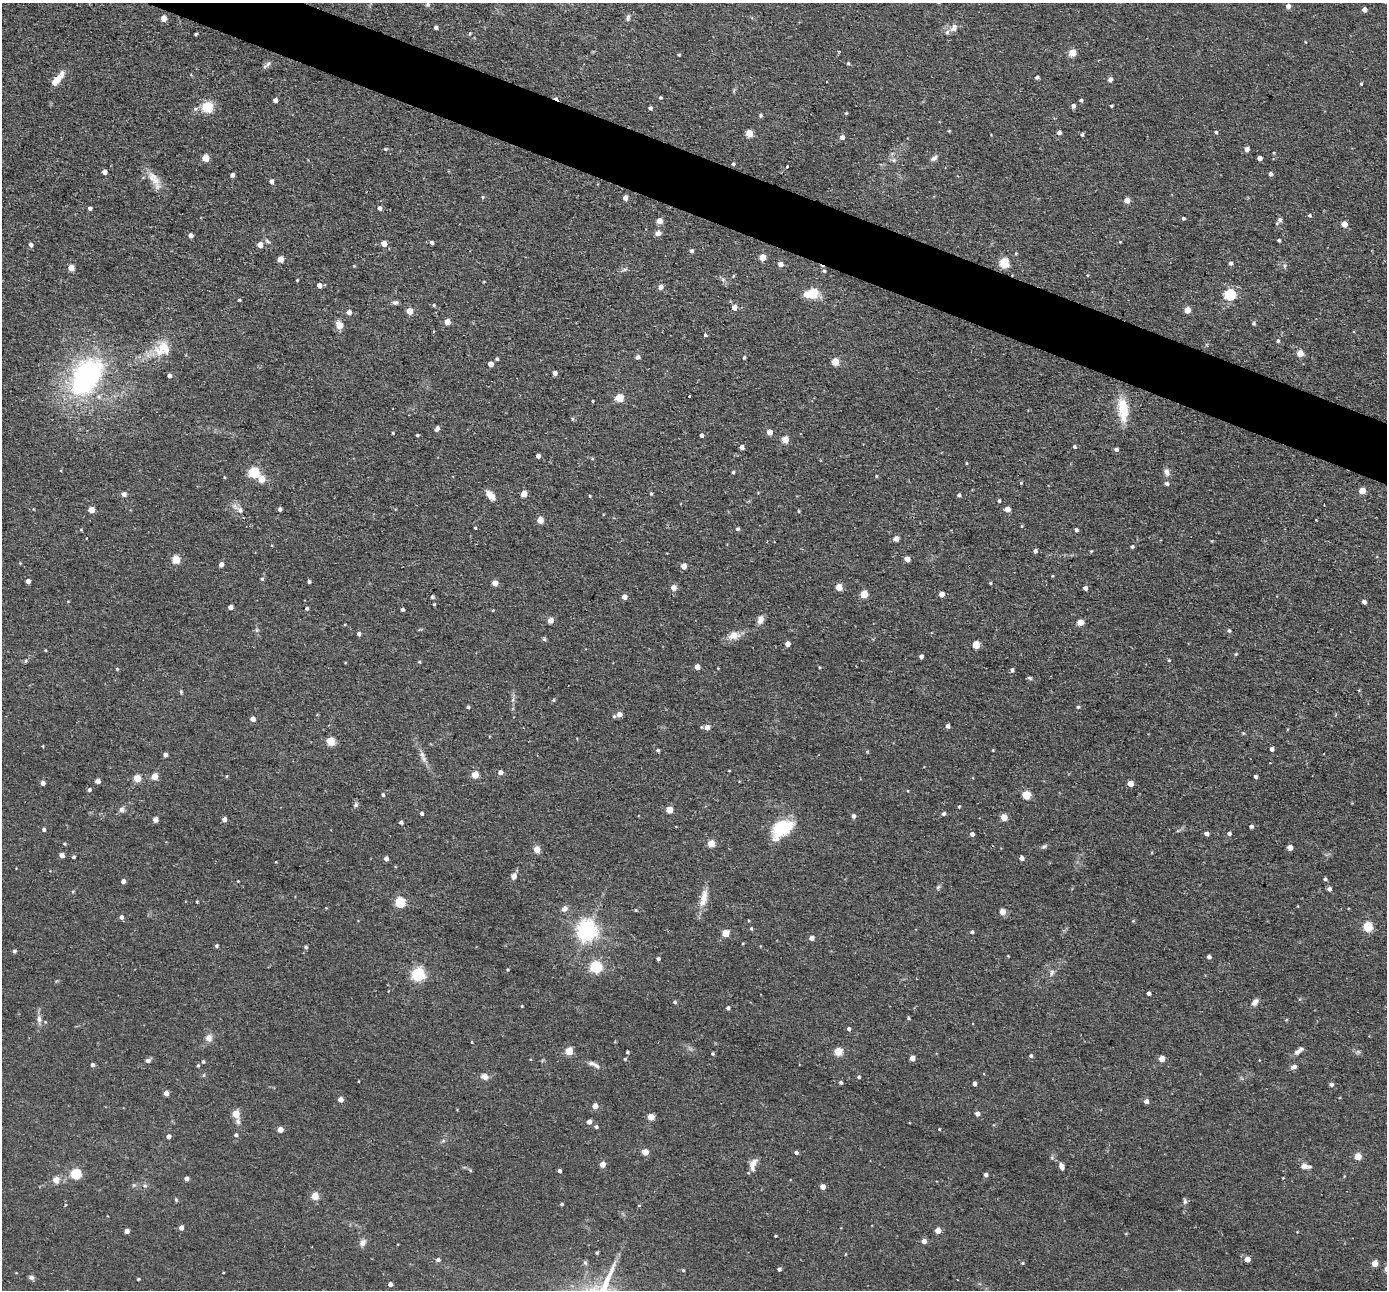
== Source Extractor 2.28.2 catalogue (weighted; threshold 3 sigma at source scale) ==
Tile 11 of 4 x 4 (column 3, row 3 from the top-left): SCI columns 2773-4157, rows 1424-2711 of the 5543 x 5555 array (HDU 1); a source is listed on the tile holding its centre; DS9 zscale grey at full resolution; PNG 1389 x 1292 px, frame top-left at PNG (2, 3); no overlay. Shown black and unused: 4% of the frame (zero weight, under 2 of 3 exposures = <1% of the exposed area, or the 3 px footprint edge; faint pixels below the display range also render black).
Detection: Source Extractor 2.28.2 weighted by HDU 2 'WHT'; one run over the whole footprint, this tile lists its part. Background 0.0581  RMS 0.0075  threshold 0.0338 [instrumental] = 3 sigma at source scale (4.5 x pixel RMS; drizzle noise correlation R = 1.50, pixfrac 1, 0.05/0.05 arcsec/px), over >= 5 px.
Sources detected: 383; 1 inside a brighter object's white glare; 3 cosmic-ray / hot-pixel residue — not listed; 5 inside a brighter listed object's ellipse — not listed separately; the other 374 listed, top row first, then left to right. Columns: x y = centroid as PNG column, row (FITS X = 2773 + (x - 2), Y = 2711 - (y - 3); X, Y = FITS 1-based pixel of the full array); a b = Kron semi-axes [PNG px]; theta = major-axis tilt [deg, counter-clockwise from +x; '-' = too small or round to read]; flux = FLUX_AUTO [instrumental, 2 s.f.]
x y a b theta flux
428 4 6 6 - 1.3
1288 6 4 4 - 4.3
1364 9 4 4 - 4.6
163 18 5 4 - 8.9
628 18 9 5 73 2.1
436 27 4 3 - 2.3
954 28 12 8 53 4.3
196 34 3 3 - 1.1
470 34 5 3 - 0.85
1305 42 4 2 - 0.54
1072 53 5 4 - 21
679 55 4 3 - 0.84
848 63 5 4 - 1.1
267 65 14 4 38 2.3
1037 77 4 3 - 1.5
1110 79 4 4 - 3.5
56 81 17 7 48 9.1
1361 84 3 3 - 1.8
660 97 4 3 - 1.2
275 100 4 4 - 3.6
1081 100 3 3 - 1.6
1073 106 4 4 - 2.7
1111 106 3 3 - 1
207 107 5 5 - 63
650 108 4 3 - 2
846 113 4 4 - 0.78
761 115 5 4 - 1.5
949 131 5 4 - 0.72
1059 132 4 4 - 2.6
1216 132 4 4 - 1.3
749 133 5 4 - 19
1082 134 4 4 - 1.4
842 137 5 4 - 3.5
385 149 5 4 - 1.2
1247 149 5 4 - 3.8
1274 153 4 3 - 0.66
205 158 5 5 - 18
934 158 9 5 38 2.7
1259 158 4 4 - 4.6
893 160 7 6 - 1.9
733 164 4 4 - 1.4
787 166 3 3 - 2
104 172 4 4 - 4.5
1271 174 4 4 - 2.5
232 175 4 4 - 2.5
152 177 17 13 -49 9.5
272 181 5 4 - 3
483 197 5 4 - 0.99
625 197 4 4 - 4.5
1127 200 4 4 - 9
90 208 4 3 - 1.8
379 208 4 4 - 2.6
1309 215 4 4 - 1.3
1183 218 4 3 - 1.7
1280 220 8 6 45 2.2
659 221 5 4 - 7.9
1344 224 4 4 - 11
658 233 8 6 17 3
190 235 4 4 - 3.8
1279 240 3 3 - 1.5
267 241 7 5 -20 1.7
1120 242 4 3 - 0.58
384 243 4 4 - 9.2
432 243 4 4 - 2
31 245 5 4 - 2.4
260 245 5 5 - 6.2
691 251 4 4 - 2
762 257 4 4 - 16
280 259 4 4 - 9.8
1004 262 5 5 - 50
1231 263 4 4 - 2.2
780 264 5 4 - 5.4
354 266 4 3 - 0.6
1284 266 6 4 -90 1.3
71 268 5 4 - 11
625 269 8 5 29 1.7
824 271 5 5 - 1.3
1087 275 4 3 - 0.57
733 276 4 4 - 0.86
723 279 7 5 -59 1.8
297 280 3 3 - 0.82
319 285 4 4 - 5.4
660 287 5 4 - 4.5
813 293 5 5 - 59
1230 294 5 5 - 74
806 295 6 5 - 6
239 300 3 3 - 1
395 302 8 6 13 1.9
434 305 4 4 - 0.99
734 307 5 5 - 6.9
1187 310 5 5 - 9.1
409 311 5 4 - 13
349 312 4 4 - 4.6
447 322 4 4 - 8
1253 323 4 4 - 1.3
339 325 10 9 - 5.2
434 331 3 2 - 0.94
705 335 4 3 - 1.6
1278 341 4 4 - 1.4
164 348 22 15 -41 16
1300 353 4 4 - 12
638 357 5 5 - 1.9
744 357 4 3 - 0.93
497 359 4 4 - 1.4
835 362 5 5 - 21
490 364 4 4 - 8.2
555 373 4 4 - 3.6
169 376 4 4 - 2.7
86 377 56 33 63 140
689 396 3 3 - 1.8
619 398 5 5 - 29
593 401 3 3 - 1.1
1123 409 27 10 -84 23
572 419 5 4 - 1.1
437 428 6 4 62 2.8
769 432 4 4 - 8.6
393 433 4 3 - 0.65
417 435 3 3 - 1.3
701 435 4 3 - 2.4
785 440 5 4 - 16
742 447 4 4 - 4.2
1074 447 4 4 - 1.6
1116 449 4 4 - 2.5
538 456 4 4 - 3.7
592 459 5 3 - 0.84
966 463 4 3 - 0.74
254 472 5 5 - 68
733 472 4 3 - 1.1
1167 472 10 7 -74 3.3
876 476 4 4 - 0.7
224 477 4 3 - 0.66
262 479 5 5 - 13
1021 483 4 4 - 0.82
1166 483 5 4 - 2.6
1362 491 4 4 - 12
651 493 4 3 - 1
124 494 5 5 - 3.2
524 494 4 4 - 13
490 495 12 6 -48 8
959 495 4 4 - 1.8
590 496 4 3 - 0.8
999 501 3 3 - 1.2
33 509 4 3 - 0.57
280 509 4 3 - 2.2
1007 509 4 4 - 7.5
91 510 5 4 - 11
240 510 10 8 -26 3.8
798 511 5 3 - 0.73
540 520 4 4 - 12
1022 526 4 4 - 0.75
475 528 3 2 - 0.78
737 529 4 4 - 1.8
81 530 4 4 - 0.68
1076 530 4 3 - 1.7
86 538 3 2 - 0.73
896 538 5 5 - 4.8
1132 547 4 4 - 1.6
1035 551 4 4 - 2.1
1091 551 4 4 - 0.72
176 559 5 5 - 28
907 559 4 4 - 7.5
20 563 4 4 - 0.6
221 564 4 4 - 4.4
684 566 4 4 - 6.4
262 579 4 4 - 1.3
28 581 4 4 - 4.1
309 582 3 3 - 1.4
495 583 4 4 - 8.1
990 583 3 3 - 0.94
673 587 5 5 - 5.6
839 587 5 4 - 14
1085 588 4 4 - 3.2
864 594 5 5 - 22
941 594 4 4 - 6
432 597 6 4 -23 1.1
624 597 4 4 - 5.6
1364 602 4 4 - 3.2
434 604 3 3 - 0.78
230 607 4 4 - 3.9
307 608 4 4 - 1.6
402 609 4 3 - 2
493 610 3 3 - 0.6
550 620 4 4 - 8.4
760 620 12 8 77 4.1
1080 622 5 4 - 12
256 630 7 4 -89 1.3
1229 630 5 4 - 1.4
359 634 4 4 - 2.3
734 635 16 11 11 7.7
544 639 6 5 - 1.2
787 644 4 4 - 5.1
976 645 5 5 - 25
45 650 3 3 - 0.6
1236 654 5 4 - 0.88
921 656 4 4 - 2.6
1169 660 4 3 - 0.81
26 661 5 4 - 0.96
419 662 4 3 - 0.93
697 667 4 4 - 5.8
718 668 3 3 - 0.52
117 669 4 4 - 0.87
1012 670 5 4 - 2
1030 678 7 4 -27 1.3
181 692 6 3 -73 0.87
553 700 5 4 - 0.93
468 707 3 3 - 1.7
1078 707 4 3 - 1.1
619 714 5 5 - 4.9
614 716 5 4 - 1
253 719 4 4 - 5.3
948 726 4 4 - 2.7
707 727 5 5 - 7.1
330 741 5 5 - 29
43 746 4 3 - 0.58
1272 749 4 4 - 3
658 750 4 4 - 1.3
993 750 3 3 - 0.64
165 755 4 4 - 3.1
422 755 10 8 -58 3.4
729 771 3 2 - 0.58
500 772 5 4 - 3.5
475 775 5 4 - 20
155 776 5 4 - 15
227 776 5 3 - 0.67
1255 777 4 3 - 2
137 778 5 4 - 20
98 781 4 4 - 4.7
43 783 4 4 - 3.6
1130 783 4 4 - 9.3
89 790 4 4 - 1.8
383 795 4 4 - 1.5
1026 795 5 5 - 29
356 805 7 6 - 1.8
959 806 4 3 - 0.82
122 809 8 7 - 2.7
669 810 5 5 - 15
421 813 3 3 - 1.8
943 814 4 4 - 1.7
853 816 5 4 - 2.7
1004 817 5 4 - 13
155 819 4 4 - 5.5
224 819 4 4 - 4.1
401 822 4 4 - 1.7
1251 826 4 3 - 2.1
782 828 23 14 36 40
44 830 4 4 - 1.5
1229 833 4 4 - 2
972 834 4 4 - 2.7
1206 834 4 4 - 3.3
711 843 5 4 - 18
64 844 5 4 - 0.93
1044 846 8 5 28 1.8
1290 847 4 4 - 7.1
537 849 5 4 - 12
62 855 4 4 - 4.6
73 857 4 3 - 1.1
386 858 4 4 - 2.9
1021 858 4 4 - 3.4
514 876 9 7 80 3.1
1325 879 4 4 - 1.5
123 881 4 4 - 3.5
238 881 2 2 - 0.53
938 887 6 5 - 1.4
1329 889 5 4 - 2.7
704 899 13 10 -46 7
197 902 3 3 - 0.73
400 902 5 5 - 62
564 909 9 7 42 3.3
636 910 4 4 - 0.72
1002 912 6 6 - 4.9
121 917 5 4 - 3
1368 926 5 5 - 45
751 928 4 3 - 1.1
587 931 7 7 - 450
972 932 4 4 - 1.6
725 933 5 5 - 15
811 938 4 4 - 4.3
216 946 4 4 - 1.4
306 947 5 4 - 1.5
14 951 4 4 - 1.7
1008 956 3 2 - 0.57
1209 957 4 4 - 2.8
658 959 4 3 - 1.7
596 966 5 5 - 93
508 970 4 3 - 0.82
1052 973 10 5 72 2.5
418 974 6 6 - 140
1149 993 4 4 - 2.4
675 1002 4 4 - 1.3
1255 1002 8 5 51 4.4
522 1006 3 3 - 0.67
728 1008 4 4 - 1.9
908 1018 4 4 - 1.1
39 1019 11 6 84 3.5
1286 1020 4 3 - 0.71
848 1029 4 4 - 1.7
209 1038 10 8 83 4.6
472 1042 5 3 - 0.56
569 1051 5 5 - 21
838 1051 5 5 - 28
1358 1051 7 4 0 1.5
627 1052 4 3 - 0.96
1298 1052 12 6 25 3.3
712 1054 4 4 - 0.98
1031 1056 4 4 - 1.6
912 1058 4 4 - 6.2
625 1059 4 4 - 0.99
1162 1059 4 4 - 8.9
148 1060 7 5 30 2.3
203 1062 4 4 - 1.3
594 1064 17 5 -25 4.2
92 1065 4 4 - 2.2
198 1066 5 4 - 1.1
1294 1067 8 5 13 2.6
485 1077 8 7 - 4.6
859 1077 4 4 - 1.2
359 1081 2 2 - 0.67
841 1082 4 3 - 1.6
974 1084 4 3 - 2.6
1331 1084 5 4 - 2.5
166 1093 4 4 - 5.7
340 1099 4 4 - 5.6
1146 1101 4 4 - 3.8
595 1106 4 4 - 7.2
977 1113 4 4 - 3.7
236 1114 7 5 -75 18
651 1117 5 4 - 13
589 1122 4 4 - 4.4
596 1127 5 4 - 1.6
280 1129 4 4 - 8.3
939 1129 3 2 - 0.7
236 1135 5 4 - 1.6
168 1136 4 4 - 3.4
645 1152 5 4 - 12
796 1153 4 4 - 1.9
1358 1156 5 4 - 15
602 1164 4 4 - 9
753 1164 15 7 74 5.9
1061 1166 6 5 - 4.2
1304 1166 8 7 - 3.9
470 1170 5 4 - 0.94
559 1171 4 3 - 2.2
76 1173 5 5 - 57
986 1175 4 4 - 2.4
1283 1178 3 2 - 0.52
56 1179 10 8 -87 4.6
187 1179 4 4 - 3.5
134 1185 6 4 43 1.2
145 1186 6 4 0 1.3
823 1187 4 4 - 6.2
315 1196 5 4 - 22
176 1200 5 4 - 0.95
1185 1201 8 5 -90 1.9
561 1204 4 3 - 1.2
65 1205 3 2 - 1.6
639 1205 3 3 - 1.5
181 1228 4 4 - 4.2
938 1230 4 4 - 9.8
127 1231 4 4 - 4.2
1126 1233 5 3 - 0.61
776 1236 3 2 - 0.74
924 1241 5 4 - 4.6
362 1243 9 7 50 3.9
597 1253 4 3 - 1
1247 1259 4 4 - 8.9
438 1260 6 5 - 1.8
1023 1263 4 4 - 0.86
1375 1263 4 4 - 11
779 1269 3 3 - 2.1
683 1270 4 4 - 0.94
223 1273 3 2 - 0.54
31 1277 7 5 -13 2.3
138 1279 3 3 - 0.87
390 1284 4 4 - 3